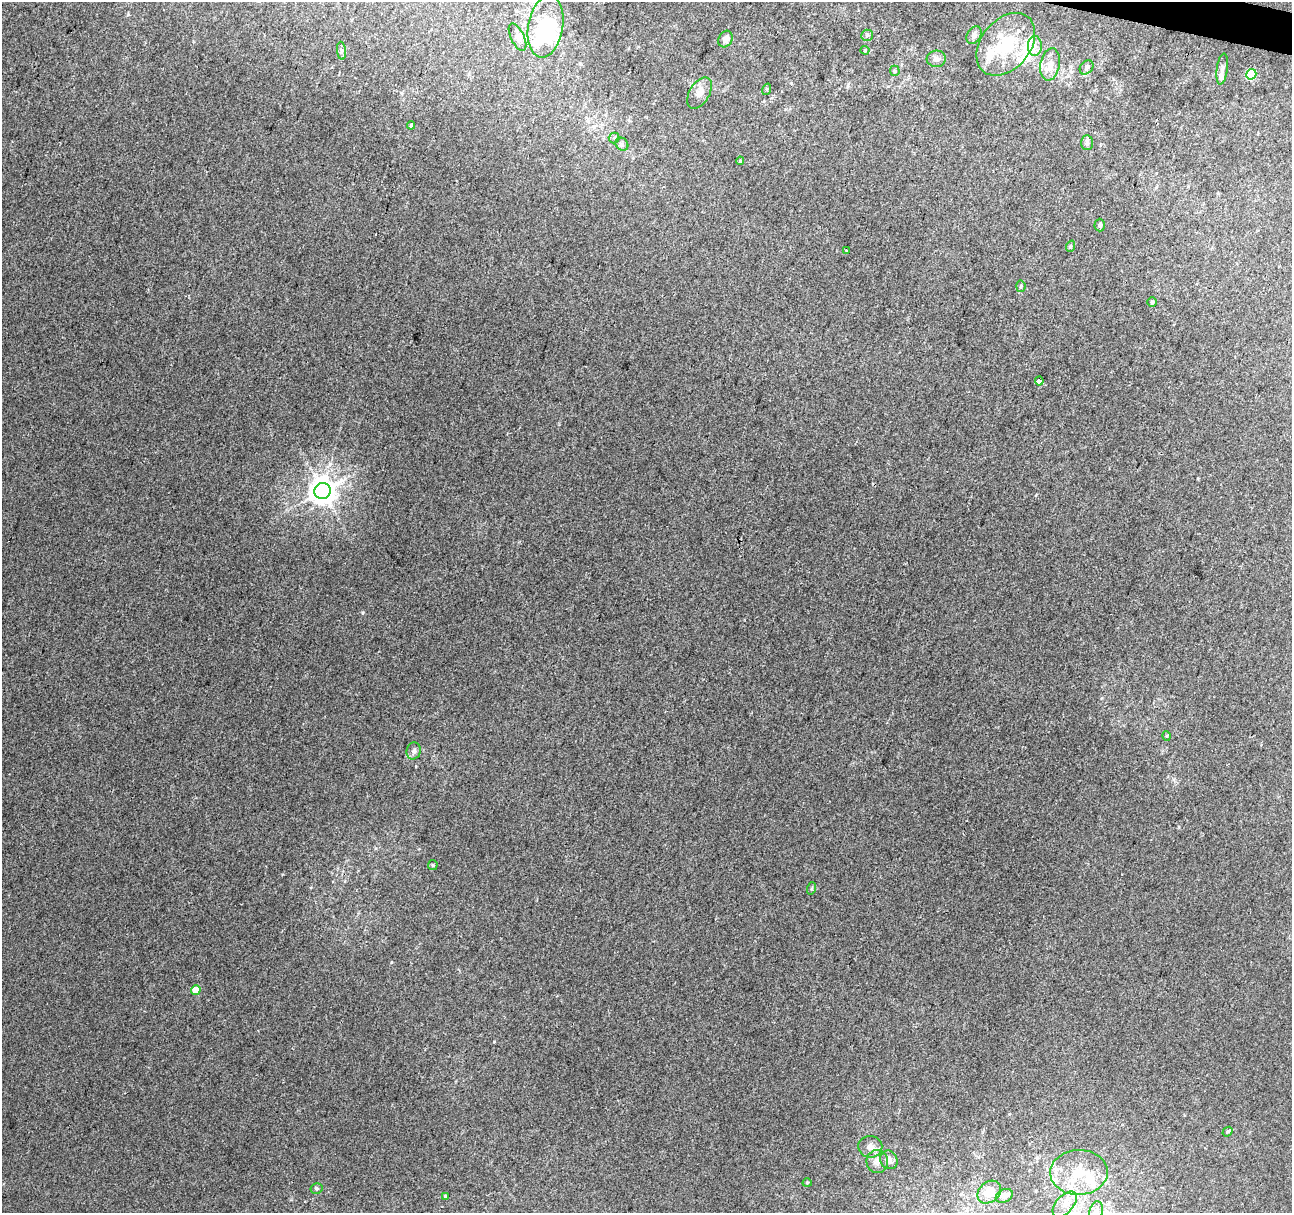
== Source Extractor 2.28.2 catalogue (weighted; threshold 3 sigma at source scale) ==
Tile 10 of 4 x 4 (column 2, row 3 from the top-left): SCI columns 1296-2585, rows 1493-2703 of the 5164 x 5344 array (HDU 1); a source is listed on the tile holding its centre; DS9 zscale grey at full resolution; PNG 1294 x 1215 px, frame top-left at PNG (2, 2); each listed source drawn as its Kron ellipse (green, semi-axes under 4 px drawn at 4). Shown black and unused: <1% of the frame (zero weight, under 2 of 3 exposures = <1% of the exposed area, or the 3 px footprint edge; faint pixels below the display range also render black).
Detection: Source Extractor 2.28.2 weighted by HDU 2 'WHT'; one run over the whole footprint, this tile lists its part. Background 0.0107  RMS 0.0066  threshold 0.0296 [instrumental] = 3 sigma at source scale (4.5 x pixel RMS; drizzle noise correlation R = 1.50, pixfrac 1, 0.0396/0.0396 arcsec/px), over >= 5 px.
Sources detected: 62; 6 inside a brighter object's white glare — neither listed nor drawn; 10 inside a brighter listed object's ellipse — not listed separately; the other 46 listed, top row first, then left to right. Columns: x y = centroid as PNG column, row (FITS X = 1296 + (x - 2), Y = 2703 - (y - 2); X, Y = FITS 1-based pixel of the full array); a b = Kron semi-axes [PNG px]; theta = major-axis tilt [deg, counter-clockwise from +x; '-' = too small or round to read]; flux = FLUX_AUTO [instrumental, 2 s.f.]
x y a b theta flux
546 27 31 17 80 30
867 35 6 5 - 1.3
974 35 9 6 58 2.5
517 37 15 6 -64 3.7
725 39 9 6 62 3.7
1006 44 35 24 51 39
1035 46 10 7 88 4
865 50 4 4 - 0.66
341 51 9 4 -83 1.6
936 59 9 8 - 2.7
1050 64 16 9 79 6.4
1087 67 8 6 48 1.8
1222 69 16 5 83 2.7
895 71 5 5 - 0.89
1251 74 5 5 - 30
767 89 6 3 73 0.78
700 93 17 10 59 5.6
411 125 4 3 - 1.6
614 138 5 5 - 1.1
1087 143 7 6 - 1.6
622 144 7 6 - 1.7
740 161 4 3 - 0.84
1100 225 6 5 - 1.2
1071 246 6 4 70 0.87
846 250 3 2 - 0.85
1021 286 5 4 - 1.1
1152 302 5 5 - 0.87
1039 381 4 3 - 31
322 491 8 8 - 800
1167 736 5 3 - 0.58
414 751 8 7 - 2.4
433 865 5 4 - 0.81
812 888 6 4 71 0.87
196 990 5 4 - 12
1228 1132 5 3 - 1.6
870 1147 12 11 - 4.2
889 1160 10 8 -60 3.6
877 1161 11 11 - 4.4
1079 1172 29 22 2 22
807 1183 4 4 - 0.65
316 1188 6 5 - 1.2
989 1192 13 10 43 8.6
445 1196 4 4 - 0.72
1004 1196 9 6 26 4.6
1065 1204 15 8 48 5.8
1096 1211 10 6 73 2.8
Overlapping masked pixels (flux is a lower limit): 1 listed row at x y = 1039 381
Isophote crosses this tile's border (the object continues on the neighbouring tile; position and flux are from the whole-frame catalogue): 1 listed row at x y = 1096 1211
Unlisted compact peaks at least as high as the median listed source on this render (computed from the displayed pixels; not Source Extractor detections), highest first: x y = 363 612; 494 1041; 128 14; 416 766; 391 962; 1036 495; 1179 827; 1198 478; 1009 1114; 791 83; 376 848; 419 849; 283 874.